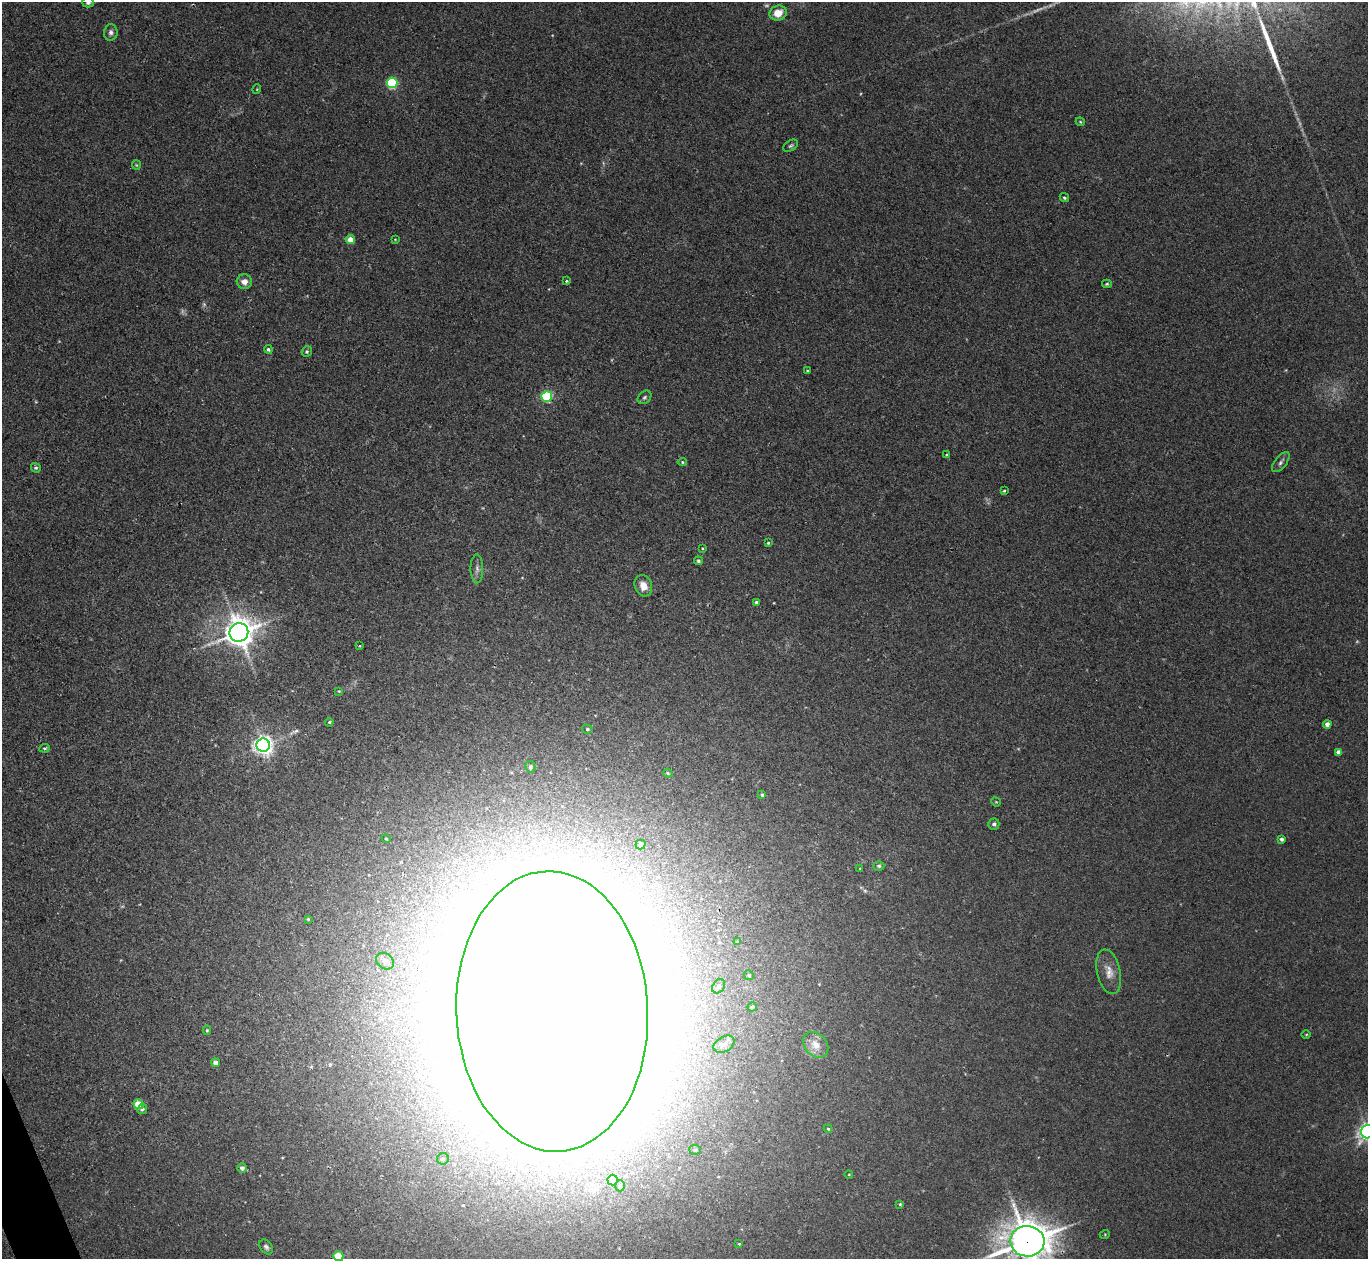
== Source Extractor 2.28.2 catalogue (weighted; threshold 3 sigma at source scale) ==
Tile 7 of 4 x 4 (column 3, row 2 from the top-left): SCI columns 2776-4141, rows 2696-3952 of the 5537 x 5514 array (HDU 1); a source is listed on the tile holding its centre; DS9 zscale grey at full resolution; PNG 1370 x 1261 px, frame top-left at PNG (2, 2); each listed source drawn as its Kron ellipse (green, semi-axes under 4 px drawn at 4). Shown black and unused: <1% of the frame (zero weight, under 2 of 3 exposures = <1% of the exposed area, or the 3 px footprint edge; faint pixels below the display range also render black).
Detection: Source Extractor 2.28.2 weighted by HDU 2 'WHT'; one run over the whole footprint, this tile lists its part. Background 0.0467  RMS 0.0074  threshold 0.0332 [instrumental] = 3 sigma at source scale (4.5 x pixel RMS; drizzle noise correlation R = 1.50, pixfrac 1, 0.05/0.05 arcsec/px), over >= 5 px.
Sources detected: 89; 5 too faint to see at this stretch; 4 inside a brighter object's white glare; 2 long thin detections or spike segments (spike, bleed or trail) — neither listed nor drawn; the other 78 listed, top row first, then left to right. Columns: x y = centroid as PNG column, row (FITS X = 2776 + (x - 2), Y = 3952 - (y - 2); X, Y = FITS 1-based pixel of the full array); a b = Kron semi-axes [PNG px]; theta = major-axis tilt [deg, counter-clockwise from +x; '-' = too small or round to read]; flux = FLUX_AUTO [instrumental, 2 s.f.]
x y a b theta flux
88 3 6 5 - 1.7
778 13 9 7 23 10
111 32 8 7 - 2.5
392 83 5 5 - 75
257 89 5 3 - 0.62
1080 122 4 4 - 0.73
791 146 8 5 31 1.4
136 165 4 4 - 0.76
1064 198 5 4 - 1.3
350 239 5 4 - 10
395 239 3 3 - 0.55
566 281 3 3 - 2
244 282 8 7 - 5
1107 284 5 4 - 0.95
268 349 4 4 - 1.2
307 351 5 5 - 1.3
807 371 4 3 - 0.78
547 397 5 5 - 81
644 397 7 5 44 1.6
947 455 4 3 - 1.3
682 462 4 4 - 0.94
1281 462 12 5 51 2.2
36 468 5 4 - 1.2
1004 490 3 3 - 1.3
768 543 3 3 - 0.83
702 548 4 2 - 0.56
698 561 4 4 - 1.1
477 569 14 6 -90 3.3
643 586 11 8 -70 8
756 602 4 4 - 1.4
239 632 9 9 - 1100
360 646 3 3 - 1.5
339 691 4 4 - 0.59
329 722 4 3 - 0.81
1327 724 4 4 - 4.4
587 729 5 4 - 1.1
263 745 7 6 - 420
45 748 5 4 - 0.96
1339 752 4 4 - 6.3
530 767 6 5 - 1.7
668 773 5 4 - 0.85
762 795 3 3 - 1.4
996 802 5 4 - 0.63
994 824 5 5 - 1.8
386 839 4 4 - 0.7
1282 839 4 3 - 2.2
641 844 5 5 - 3.8
879 866 5 4 - 1.2
860 869 3 2 - 0.59
308 919 3 3 - 0.63
737 942 4 4 - 1.2
385 961 9 7 -38 3.4
1109 972 23 11 -77 8.6
749 975 5 4 - 0.9
719 986 8 6 55 2
752 1007 4 4 - 1
552 1011 140 96 -87 11000
207 1030 4 4 - 0.94
1306 1034 5 3 - 0.67
724 1044 11 7 31 4.1
816 1045 14 11 -46 8.4
216 1063 4 4 - 5.6
138 1104 5 5 - 19
142 1109 5 4 - 1.4
828 1129 4 4 - 0.82
1367 1132 7 6 - 360
695 1150 5 5 - 1.4
443 1159 6 5 - 1.5
242 1168 4 4 - 2.9
849 1174 4 3 - 0.5
613 1180 5 5 - 34
620 1186 5 4 - 1.4
900 1204 4 4 - 0.86
1105 1234 5 3 - 0.68
1027 1241 17 15 -2 1600
739 1244 4 3 - 0.68
266 1247 8 6 -52 2.2
338 1256 5 5 - 29
Overlapping masked pixels (flux is a lower limit): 2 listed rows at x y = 552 1011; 1027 1241
Isophote crosses this tile's border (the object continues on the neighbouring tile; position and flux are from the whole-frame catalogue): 4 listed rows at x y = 88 3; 1367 1132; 1027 1241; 338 1256